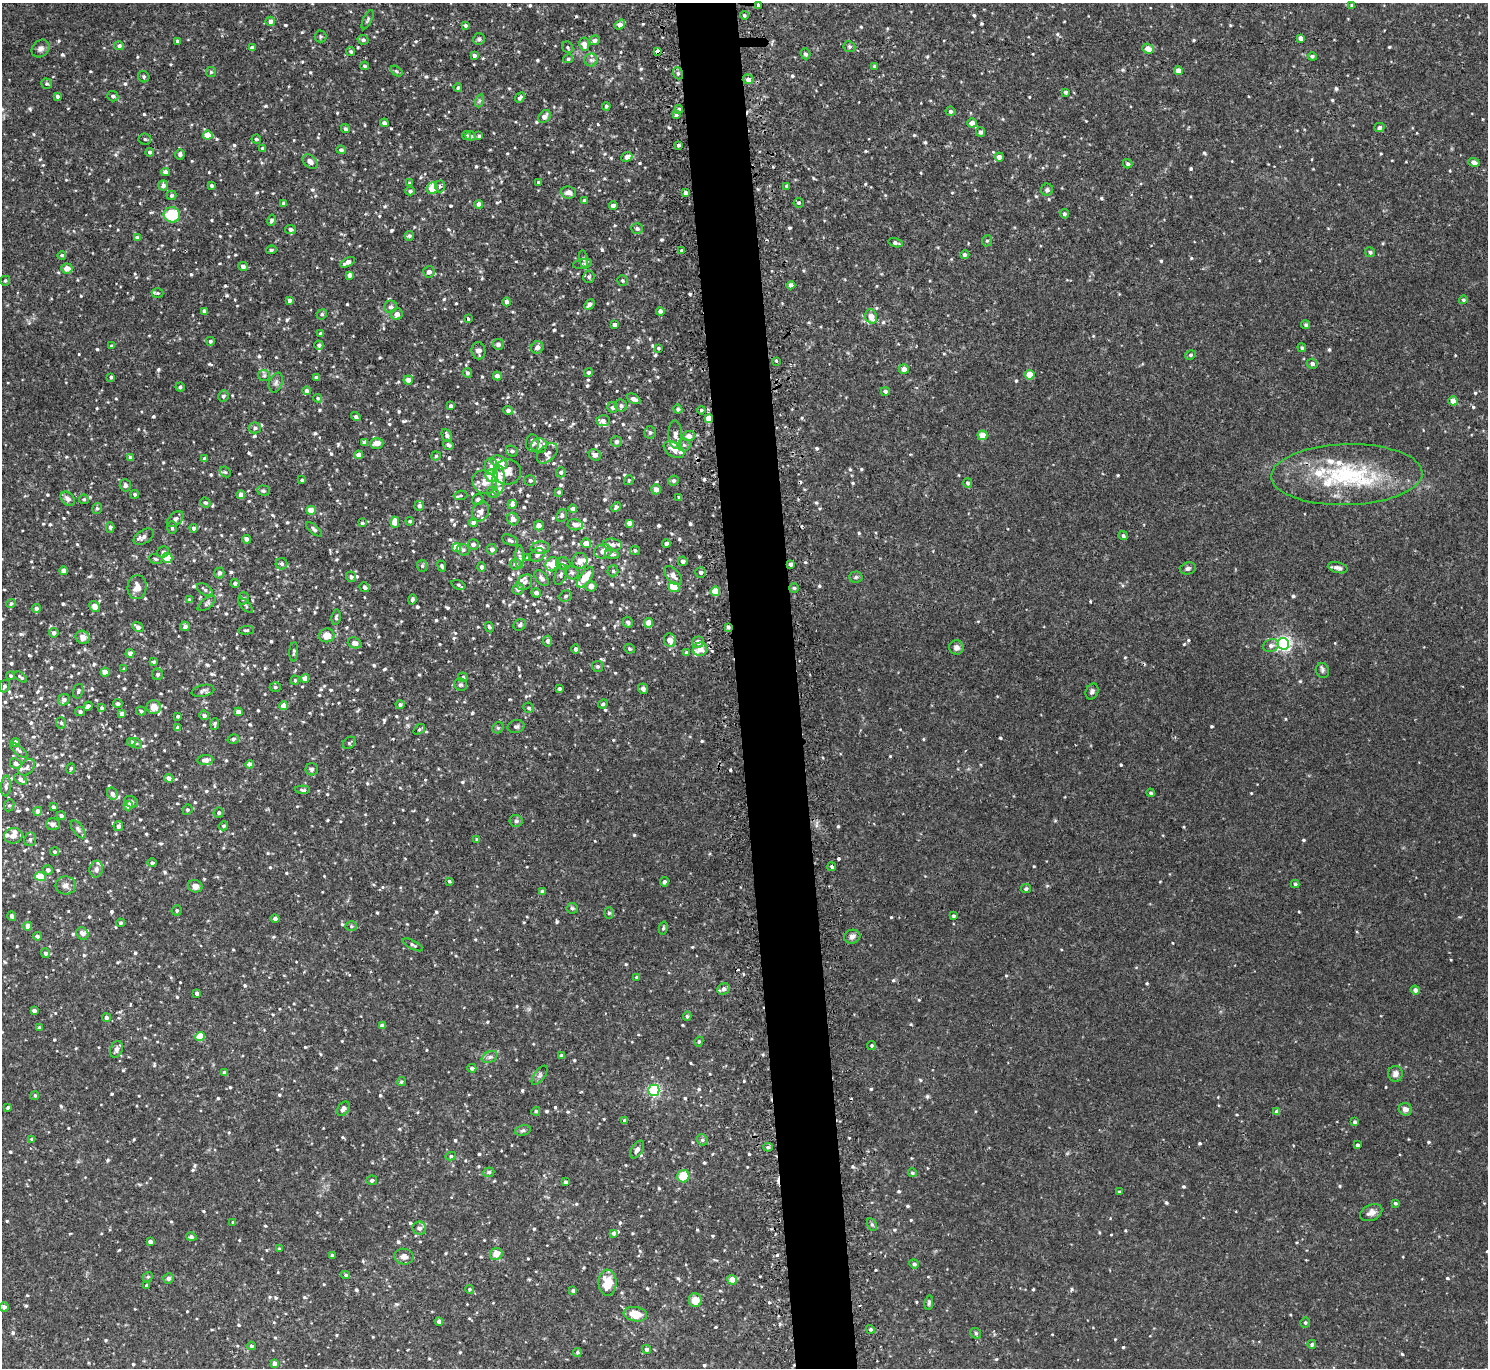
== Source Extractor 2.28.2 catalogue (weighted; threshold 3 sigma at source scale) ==
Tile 5 of 3 x 3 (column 2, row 2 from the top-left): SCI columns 1514-2999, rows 1498-2863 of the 4514 x 4445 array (HDU 1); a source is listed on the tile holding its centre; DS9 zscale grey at full resolution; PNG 1490 x 1370 px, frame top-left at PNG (2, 3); each listed source drawn as its Kron ellipse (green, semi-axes under 4 px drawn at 4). Shown black and unused: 4% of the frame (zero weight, under 2 of 3 exposures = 3% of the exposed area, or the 3 px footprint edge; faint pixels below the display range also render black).
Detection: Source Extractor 2.28.2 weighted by HDU 2 'WHT'; one run over the whole footprint, this tile lists its part. Background 0.0229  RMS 0.0074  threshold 0.0333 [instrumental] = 3 sigma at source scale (4.5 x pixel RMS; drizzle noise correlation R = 1.50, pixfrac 1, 0.05/0.05 arcsec/px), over >= 5 px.
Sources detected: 1030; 5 cosmic-ray / hot-pixel residue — neither listed nor drawn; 33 inside a brighter listed object's ellipse — not listed separately; of the other 992, all 500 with FLUX_AUTO >= 1.15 (the completeness limit of this list) listed and drawn (492 fainter detections not listed), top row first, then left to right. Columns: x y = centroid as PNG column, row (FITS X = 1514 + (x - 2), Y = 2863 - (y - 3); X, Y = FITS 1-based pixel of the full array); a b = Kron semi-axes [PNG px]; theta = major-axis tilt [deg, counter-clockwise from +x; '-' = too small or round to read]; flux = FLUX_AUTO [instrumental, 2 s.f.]
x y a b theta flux
759 5 4 3 - 5
1352 6 4 3 - 1.4
744 15 4 4 - 1.2
368 20 10 4 64 1.3
270 21 5 4 - 2.9
466 25 4 3 - 1.6
620 25 6 4 34 4.4
320 36 6 6 - 1.3
1301 38 4 3 - 2.9
479 39 6 5 - 2.3
363 40 5 5 - 2
595 40 5 5 - 2.5
177 41 4 3 - 1.5
584 44 7 5 -81 5.1
119 46 5 4 - 1.9
568 47 6 5 - 1.3
849 47 6 5 - 1.4
252 48 4 4 - 3.4
41 49 10 8 42 3.2
1148 49 6 4 -22 6.6
657 51 4 3 - 3.3
351 52 4 4 - 1.2
805 54 5 4 - 1.8
474 55 4 3 - 2
1312 56 4 4 - 1.3
568 59 5 4 - 1.4
591 60 6 6 - 2.3
365 66 4 4 - 1.2
875 66 4 3 - 1.4
396 71 7 4 -37 1.2
1178 71 4 4 - 5.7
211 72 5 5 - 1.3
678 73 6 5 - 1.6
144 77 6 5 - 1.5
748 79 5 5 - 3.6
47 84 5 5 - 1.3
458 88 4 4 - 1.3
1065 92 4 3 - 1.7
57 96 4 3 - 2.1
113 96 5 5 - 1.9
520 98 5 4 - 2
479 101 7 4 71 1.2
606 106 4 4 - 1.6
679 109 4 4 - 1.7
950 111 5 5 - 1.8
676 115 4 4 - 1.3
544 117 7 5 49 3.8
384 123 4 4 - 1.7
972 123 5 4 - 5.1
1379 127 5 4 - 2.2
345 129 5 4 - 1.5
981 132 5 4 - 1.9
208 135 5 4 - 14
466 135 4 4 - 1.9
471 136 5 5 - 1.6
479 136 4 3 - 1.4
145 139 6 5 - 1.5
256 139 5 4 - 1.6
678 145 3 3 - 1.7
263 148 4 3 - 1.2
341 150 5 4 - 2
150 152 4 4 - 1.7
180 154 5 4 - 2.1
627 157 5 4 - 4.2
999 157 4 4 - 4
310 162 8 6 -42 3.7
1474 162 6 4 -17 3.3
1128 164 5 4 - 1.5
165 172 4 4 - 4.6
538 182 3 3 - 1.2
409 183 4 4 - 1.4
163 185 5 5 - 3
211 185 3 3 - 1.5
440 186 6 5 - 1.9
787 186 4 4 - 1.4
432 188 6 5 - 16
1047 190 6 6 - 1.4
410 191 4 4 - 2
568 192 7 6 - 4.4
685 193 4 4 - 2.7
172 195 5 4 - 1.6
585 200 4 3 - 2.6
284 203 4 4 - 2.3
799 203 5 4 - 1.3
479 204 4 4 - 3.1
613 206 4 4 - 4
1064 214 5 4 - 1.6
172 215 8 7 - 33
271 220 5 4 - 1.7
290 229 5 4 - 2.3
637 229 6 5 - 2
409 236 5 4 - 1.4
137 238 4 4 - 3.2
987 241 6 5 - 1.4
895 243 7 4 -16 2
271 250 5 4 - 1.5
681 251 3 3 - 5.7
1370 252 5 4 - 1.6
62 255 4 4 - 1.7
965 255 4 4 - 2.2
584 259 9 3 -79 1.3
347 262 8 4 29 3.4
582 264 9 5 10 1.7
243 266 5 4 - 3.1
67 268 5 5 - 5.4
429 272 5 5 - 3.8
349 275 4 4 - 2.5
589 277 6 5 - 1.8
5 281 5 4 - 1.2
622 281 5 5 - 1.2
791 285 4 4 - 4
158 293 6 4 -1 1.4
290 300 4 4 - 2.9
1463 300 4 4 - 1.2
506 302 4 4 - 2.5
589 304 6 4 46 2.7
391 307 6 6 - 2.7
204 311 4 4 - 3
660 311 4 4 - 2.8
322 314 5 5 - 1.5
397 314 6 5 - 4
871 316 7 6 - 6.7
468 319 3 3 - 1.2
615 324 4 3 - 2.7
1306 325 4 4 - 1.4
321 334 4 3 - 1.9
210 341 4 4 - 1.3
498 344 5 5 - 2.7
319 345 4 4 - 1.9
112 346 4 3 - 1.3
537 348 6 6 - 3.6
658 348 4 4 - 1.2
1302 348 4 4 - 1.3
478 351 8 7 - 3.3
1190 355 5 4 - 1.3
776 361 3 3 - 1.8
1312 364 5 5 - 2.3
904 369 5 5 - 4.9
588 372 4 4 - 1.5
467 373 5 4 - 2.1
264 375 6 5 - 1.4
1030 375 5 4 - 16
497 376 4 4 - 4.4
111 377 4 4 - 1.7
316 377 4 3 - 1.8
408 380 5 4 - 4.8
276 383 10 6 70 2.3
180 387 4 4 - 1.3
307 391 4 4 - 2.7
885 391 4 4 - 2.3
223 396 6 5 - 1.6
318 398 4 4 - 1.2
633 399 7 4 -27 2.9
1453 401 4 4 - 7.6
451 406 4 3 - 1.7
621 406 6 6 - 2
613 407 5 5 - 2
678 409 4 4 - 2.3
508 410 5 4 - 2.6
701 410 4 3 - 1.3
356 417 5 4 - 1.6
709 419 4 4 - 15
603 421 6 5 - 3
255 428 6 5 - 2
650 432 6 5 - 1.7
447 435 7 5 -65 2.5
675 435 14 7 -88 4.8
982 435 5 5 - 12
689 436 6 5 - 4.3
365 442 4 4 - 3.9
616 442 5 5 - 2.2
377 443 7 5 -1 6.7
532 443 9 6 -87 3.6
448 445 5 4 - 2.3
539 445 8 7 - 3.1
684 445 6 6 - 1.8
674 450 11 7 -32 7.8
512 451 6 5 - 2
547 453 12 7 44 3.8
358 455 4 4 - 4.9
595 455 6 5 - 2.8
436 456 5 4 - 1.2
130 457 4 4 - 2.5
205 458 4 4 - 2.1
499 462 8 6 -32 13
491 466 8 6 -90 2.8
225 472 6 5 - 1.2
507 472 14 13 - 8
561 472 5 5 - 1.7
491 475 6 6 - 12
1347 475 75 30 2 85
302 480 4 3 - 1.3
530 480 5 5 - 1.7
629 480 5 4 - 1.2
498 481 15 6 85 14
674 481 5 5 - 1.6
484 482 13 11 -43 7.3
968 483 4 4 - 1.8
125 485 6 5 - 2
656 489 5 5 - 4.7
263 491 6 5 - 1.5
493 492 6 5 - 1.8
559 492 4 3 - 1.2
135 494 4 4 - 1.4
241 495 4 4 - 6
461 495 7 5 3 1.3
679 497 3 3 - 1.2
68 499 8 6 -45 3.5
84 499 5 4 - 1.2
478 500 6 5 - 1.5
205 503 5 4 - 1.5
512 504 5 4 - 2.5
419 506 5 5 - 2.3
616 507 5 4 - 1.8
97 508 5 4 - 1.3
573 509 4 4 - 3.1
311 510 4 4 - 11
481 511 10 8 62 3.8
562 516 6 5 - 1.3
175 519 10 6 42 2.8
513 519 6 5 - 3.6
410 521 4 4 - 1.4
395 522 5 4 - 6.7
362 523 3 3 - 1.3
473 523 4 4 - 2.9
629 523 4 4 - 3.7
539 525 5 5 - 4.7
575 525 8 5 -9 3.5
110 527 5 4 - 1.6
172 527 6 5 - 1.3
194 528 4 4 - 2.4
314 529 10 4 -42 2.2
1123 536 4 4 - 1.6
144 537 11 6 31 3.2
247 539 4 4 - 3.5
510 540 9 5 -25 1.8
586 543 5 5 - 7.2
666 543 4 4 - 2.1
473 544 5 5 - 2.7
612 545 9 6 -7 3.1
457 547 4 4 - 12
540 548 9 6 2 6
492 549 5 5 - 3.2
463 550 6 5 - 2
635 550 5 4 - 1.5
603 551 9 7 13 4.5
163 552 6 5 - 1.6
612 554 7 5 -9 2.3
537 555 8 6 29 2.5
520 557 12 4 -90 2.1
167 558 5 5 - 22
528 558 4 4 - 1.6
156 559 7 5 -17 1.4
580 561 8 7 - 5
683 561 5 4 - 2.4
282 564 6 5 - 1.9
515 564 5 5 - 2.6
552 564 7 6 - 8.2
563 564 7 6 - 2.4
791 564 4 3 - 2.6
422 566 6 5 - 1.3
442 566 6 4 -67 1.5
481 567 5 4 - 1.9
1188 568 8 6 14 2
1338 568 10 5 -13 2.5
64 571 4 4 - 5.1
613 571 5 5 - 1.7
701 572 5 5 - 2.3
219 573 5 5 - 2.8
572 573 8 6 -35 1.8
561 575 10 5 72 1.9
673 575 11 6 -49 4.4
351 577 5 5 - 2.2
585 577 12 5 54 13
856 577 7 5 2 1.3
542 578 9 5 -50 2.7
525 582 8 6 48 2.7
235 583 4 4 - 2
458 585 7 4 -21 1.6
591 586 5 5 - 4.4
137 587 12 9 84 6.8
365 587 5 4 - 2
674 587 5 5 - 21
794 588 5 5 - 1.3
518 589 6 5 - 2
205 590 9 5 -31 1.8
715 591 5 4 - 17
536 593 5 4 - 2.6
566 596 6 5 - 1.6
243 598 6 5 - 1.7
412 599 5 4 - 1.4
189 600 4 4 - 2.8
11 603 5 4 - 1.2
207 603 11 5 37 1.8
246 605 10 4 -46 1.3
95 607 6 5 - 6.3
36 608 4 4 - 2.3
336 617 8 4 82 1.5
628 622 5 5 - 2.2
648 623 4 4 - 7.7
520 625 6 5 - 1.6
185 626 5 4 - 2.9
138 627 6 4 -35 3.8
489 627 5 4 - 1.4
728 627 3 3 - 1.3
246 630 8 4 4 1.4
54 633 5 5 - 2.3
327 635 8 7 - 8.6
83 637 7 6 - 5.1
670 640 7 6 - 6.3
548 641 5 4 - 2
698 642 6 5 - 5.4
355 643 7 5 -21 2.5
1283 644 6 6 - 190
1271 646 8 6 18 2.8
956 647 7 7 - 3.5
576 649 4 4 - 1.9
629 649 5 5 - 1.2
700 649 7 6 - 6
294 652 10 3 86 1.4
130 653 4 4 - 3.8
686 653 3 3 - 2
154 662 4 3 - 1.3
598 666 5 5 - 1.6
124 669 4 4 - 1.2
1322 670 8 6 -69 1.8
105 672 4 4 - 8.7
158 674 5 5 - 1.5
11 676 4 4 - 1.2
21 677 7 3 -36 1.2
463 677 5 4 - 1.2
305 678 4 4 - 5.2
295 680 4 4 - 1.2
461 685 7 6 - 1.5
4 686 6 5 - 1.9
275 687 5 4 - 1.2
559 689 3 3 - 1.8
643 689 5 4 - 2.8
78 691 7 5 74 1.5
203 691 11 6 11 2.3
1092 691 8 6 66 2.1
64 700 6 5 - 2.4
118 704 5 4 - 2.5
603 704 5 4 - 2
400 705 4 4 - 1.9
88 706 5 4 - 3.6
283 706 4 4 - 6.2
154 707 7 7 - 7.5
102 708 4 4 - 1.5
529 708 5 5 - 1.2
141 711 5 4 - 1.2
80 712 5 4 - 1.7
238 712 4 4 - 5.7
122 714 4 4 - 5.3
204 715 5 5 - 2.1
178 716 3 3 - 1.4
61 723 6 5 - 1.6
215 724 6 3 86 1.4
516 726 8 6 12 1.8
178 728 4 4 - 2.3
498 728 6 5 - 1.2
419 729 6 4 38 1.2
233 739 6 4 16 1.5
15 742 4 4 - 4.3
131 742 4 4 - 2.9
136 743 6 5 - 1.4
349 743 7 5 45 1.2
19 750 11 4 -41 1.8
205 760 8 5 6 4
16 763 6 5 - 2.9
250 764 4 4 - 4.3
27 767 10 6 48 2.6
71 769 5 3 - 1.7
312 769 6 6 - 1.6
169 778 4 4 - 4
20 779 7 4 -40 3.2
6 786 10 5 85 1.9
303 790 7 4 -2 1.3
1151 793 4 4 - 1.2
112 794 6 5 - 2.8
131 802 7 5 -25 2.2
9 805 6 5 - 1.2
128 806 5 4 - 6.8
53 807 4 3 - 2
187 810 5 5 - 1.3
38 811 4 4 - 4.4
219 813 5 5 - 1.7
61 816 4 4 - 2
516 821 6 6 - 2.3
53 824 7 6 - 2.8
118 826 5 4 - 2.5
223 826 5 4 - 1.3
78 829 10 5 -54 1.8
13 836 9 7 8 3.9
30 839 7 6 - 2.1
477 839 3 3 - 1.2
54 852 4 4 - 1.2
152 863 5 4 - 1.6
832 867 4 4 - 1.7
96 869 8 6 79 2.5
48 870 5 5 - 2.4
40 876 5 4 - 14
449 881 3 3 - 1.3
664 882 4 4 - 2.2
1295 884 4 4 - 1.2
66 885 10 9 - 3.9
195 886 7 6 - 4.7
1026 889 5 4 - 1.5
543 892 4 4 - 2.9
572 908 5 5 - 1.3
177 910 5 5 - 1.5
609 913 6 5 - 1.3
12 916 5 4 - 1.4
953 916 3 3 - 1.2
275 918 4 4 - 2.4
120 923 4 4 - 1.4
28 926 4 4 - 4.5
351 926 6 5 - 1.2
663 928 6 4 76 1.2
82 933 6 5 - 3.3
37 936 4 4 - 2.1
852 937 8 7 - 3.1
413 945 11 4 -28 1.6
45 953 5 4 - 2.4
637 978 4 4 - 1.2
724 989 6 5 - 3
1415 990 4 4 - 3.1
197 993 4 3 - 2.3
34 1011 4 4 - 3.3
687 1016 5 4 - 1.4
106 1017 4 4 - 1.8
382 1026 4 4 - 2.9
39 1028 4 3 - 1.8
200 1037 5 4 - 23
699 1041 5 4 - 1.3
872 1045 4 4 - 1.2
116 1049 9 6 70 2.9
561 1056 4 4 - 3.3
490 1057 8 5 27 2.3
472 1068 4 4 - 2.5
224 1072 4 3 - 1.2
1395 1074 8 7 - 3.5
540 1075 11 5 53 2
401 1082 5 4 - 1.2
654 1090 5 5 - 130
35 1095 4 4 - 1.3
8 1107 3 3 - 1.2
343 1109 8 5 57 3.4
1405 1109 7 6 - 3.7
536 1111 4 4 - 1.4
1277 1112 4 4 - 4.5
624 1121 4 4 - 1.7
1355 1122 4 4 - 1.3
523 1130 8 5 17 1.6
32 1139 4 4 - 1.7
702 1140 6 5 - 1.4
1358 1145 4 3 - 4.6
768 1147 4 4 - 1.7
637 1150 10 5 59 2.5
451 1156 5 4 - 1.3
489 1172 5 5 - 1.8
912 1173 4 4 - 1.3
683 1176 6 6 - 17
372 1180 5 5 - 1.6
565 1182 4 4 - 1.5
1119 1192 3 3 - 2.4
1395 1203 4 3 - 1.2
1371 1213 11 7 26 4.5
233 1222 4 4 - 1.2
872 1225 6 4 -62 1.5
419 1228 7 6 - 2.3
614 1233 4 4 - 2.5
191 1237 5 4 - 1.5
150 1242 4 3 - 2.9
279 1249 4 4 - 1.2
496 1254 6 5 - 7.6
332 1255 4 3 - 1.4
404 1257 9 8 - 3.8
914 1264 5 4 - 1.9
346 1275 4 4 - 1.3
148 1277 5 4 - 1.2
168 1278 5 5 - 2.1
732 1280 5 4 - 8.2
608 1283 13 9 89 15
147 1285 4 3 - 1.3
469 1289 4 4 - 1.2
573 1291 4 4 - 1.6
695 1300 7 6 - 9
929 1303 7 4 83 1.3
4 1307 5 4 - 2.9
635 1314 12 7 -10 13
439 1321 4 4 - 2.5
1305 1322 5 5 - 1.4
870 1329 4 4 - 1.5
976 1333 6 5 - 1.5
1312 1344 4 4 - 1.8
251 1346 5 4 - 1.4
647 1349 4 4 - 2.3
577 1352 4 4 - 1.3
274 1363 4 4 - 3.5
Overlapping masked pixels (flux is a lower limit): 3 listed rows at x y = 657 51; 709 419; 728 627